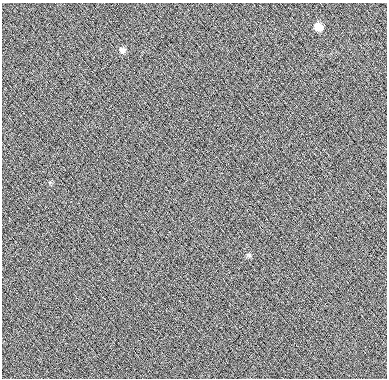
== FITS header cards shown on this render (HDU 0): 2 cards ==
NAXIS1  =                  385
NAXIS2  =                  376

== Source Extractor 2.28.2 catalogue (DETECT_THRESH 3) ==
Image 385 x 376 px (HDU 0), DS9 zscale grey, 1 PNG px = 1 image px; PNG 389 x 380 px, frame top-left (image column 1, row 376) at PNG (2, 3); no overlay
Background 9.72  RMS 7.1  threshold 21.2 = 3 sigma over >= 5 px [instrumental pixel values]
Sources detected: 3; all 3 listed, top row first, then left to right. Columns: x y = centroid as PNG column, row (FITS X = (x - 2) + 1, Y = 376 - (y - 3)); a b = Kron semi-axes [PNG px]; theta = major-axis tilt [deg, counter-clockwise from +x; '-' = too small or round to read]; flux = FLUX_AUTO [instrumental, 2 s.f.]
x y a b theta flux
318 27 8 7 - 4500
122 50 9 8 - 1800
249 255 7 4 -45 740